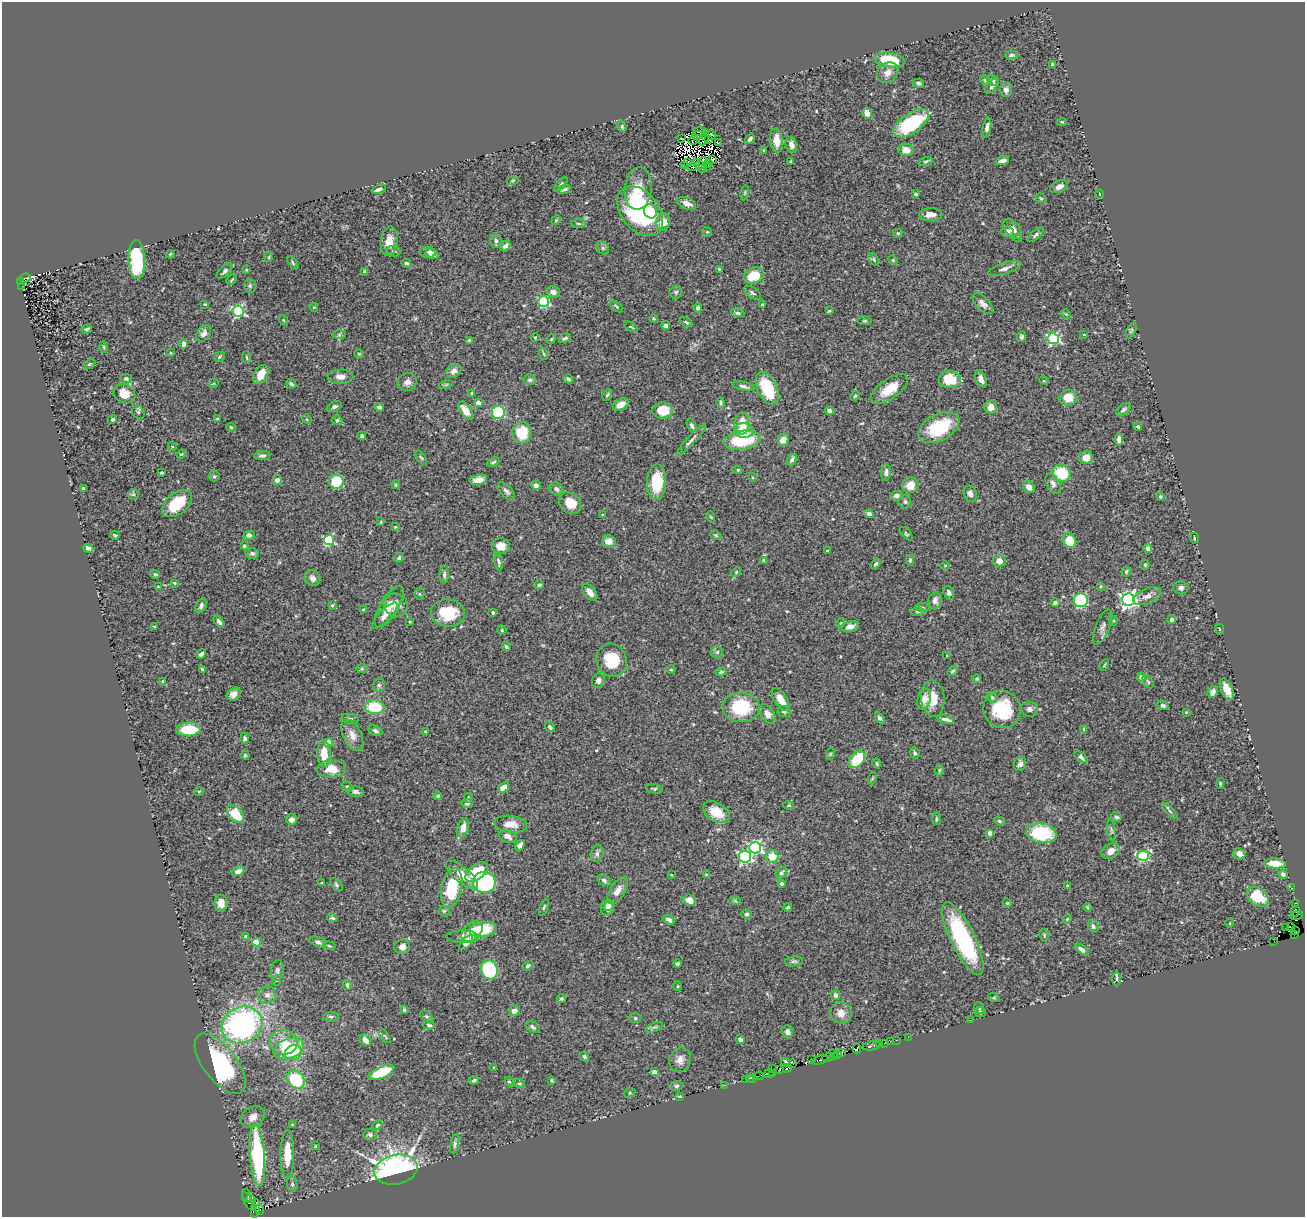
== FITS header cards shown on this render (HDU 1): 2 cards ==
NAXIS1  =                 1303
NAXIS2  =                 1215

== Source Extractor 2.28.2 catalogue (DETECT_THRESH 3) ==
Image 1303 x 1215 px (HDU 1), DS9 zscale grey, 1 PNG px = 1 image px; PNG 1307 x 1219 px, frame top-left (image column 1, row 1215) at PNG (2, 2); each listed source drawn as its Kron ellipse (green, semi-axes under 4 px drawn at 4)
Background 0.712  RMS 0.024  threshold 0.0733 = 3 sigma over >= 5 px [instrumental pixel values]
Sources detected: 537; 15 with non-positive FLUX_AUTO (blend fragments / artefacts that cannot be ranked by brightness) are neither listed nor drawn; of the other 522, the 500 brightest by FLUX_AUTO listed and drawn (22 fainter detections omitted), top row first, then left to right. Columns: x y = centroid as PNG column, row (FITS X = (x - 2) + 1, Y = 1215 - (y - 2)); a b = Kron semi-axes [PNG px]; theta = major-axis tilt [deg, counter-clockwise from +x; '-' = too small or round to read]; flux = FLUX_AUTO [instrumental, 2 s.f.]
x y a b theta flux
1012 55 7 4 0 3.2
889 60 15 7 -9 67
1052 65 4 3 - 5.9
887 73 11 9 44 11
985 80 5 4 - 2.1
993 80 6 5 - 3.1
918 83 5 4 - 3.8
992 86 9 4 49 5.4
1006 90 7 6 - 6.6
867 113 5 4 - 13
1062 122 5 4 - 2.2
911 123 20 10 35 120
622 126 6 4 -72 2.4
987 128 10 4 80 7.3
700 132 7 2 -4 3.5
697 135 5 2 - 3.3
711 135 5 2 - 4
704 138 7 3 64 1.8
681 139 4 3 - 9.1
750 139 5 3 - 5.1
693 140 5 2 - 1.4
708 140 4 3 - 8
776 140 12 6 -84 17
718 142 3 2 - 2.3
791 145 8 5 -71 10
764 150 4 3 - 1.3
906 150 8 6 -10 13
712 159 4 3 - 2.8
791 161 3 3 - 2
926 161 7 4 14 2.6
1002 161 7 4 15 8.3
687 162 4 3 - 3.1
703 162 5 2 - 2
697 163 4 2 - 1.6
709 164 2 2 - 2.2
685 165 3 2 - 11
700 165 4 2 - 2.3
692 167 5 4 - 8.9
708 167 3 2 - 6.3
703 168 3 2 - 3.6
513 180 6 4 19 2
561 184 9 4 48 3.4
1059 187 9 5 24 8.5
379 189 7 3 21 4.5
564 189 7 3 19 3.8
638 189 21 13 85 34
745 193 8 3 81 1.9
915 194 3 3 - 2.3
1100 194 4 3 - 1.4
1041 198 6 4 -23 2.5
686 203 10 5 -22 11
640 211 28 19 -51 220
650 211 7 6 - 22
931 215 11 6 1 12
556 220 5 4 - 1.7
663 222 9 7 71 21
578 224 7 3 -1 2.7
1012 229 11 7 -48 11
707 232 5 4 - 1.8
1007 232 6 5 - 4.9
898 233 5 4 - 2.2
1036 235 10 4 42 4.1
1018 237 4 3 - 1.8
389 241 15 8 82 18
496 241 7 5 89 5.1
505 246 6 4 47 6.1
603 248 7 5 -46 3.4
393 251 7 5 -12 3.2
428 253 8 5 -1 9.2
170 254 4 3 - 2
432 254 7 4 -35 7.3
269 257 5 3 - 1.5
137 259 19 8 -87 120
874 260 7 4 -54 2.5
893 260 5 4 - 1.8
293 263 7 3 -55 2.4
406 263 5 4 - 3.1
1004 269 17 5 18 7.4
246 270 3 2 - 1.6
719 270 4 3 - 3.4
225 271 10 5 43 4.2
365 272 4 4 - 11
754 275 10 8 23 34
25 278 6 3 18 240
231 280 6 2 46 1.8
20 281 4 2 - 67
22 286 2 2 - 36
250 286 7 6 - 3.8
553 292 7 5 -14 7.9
676 292 6 6 - 4
752 293 9 5 -36 4.2
544 302 5 5 - 180
205 304 3 2 - 1.3
983 304 13 6 -45 8.6
762 305 3 3 - 2
616 306 7 3 -39 2
314 307 4 3 - 1.4
698 308 4 4 - 5.9
238 311 5 5 - 220
829 311 3 2 - 1.6
738 313 7 4 -8 3.3
1066 314 5 3 - 1.6
653 318 4 4 - 2
283 320 5 3 - 1.4
864 321 7 3 1 2.3
686 322 6 4 -27 2.5
666 325 4 3 - 5.7
631 327 7 3 -30 1.9
87 329 5 4 - 3.2
1131 331 8 4 63 2.9
204 333 9 6 54 7.4
339 335 7 4 1 2.8
1084 335 4 2 - 1.3
1022 337 5 4 - 3.9
535 338 4 4 - 1.7
565 338 6 3 26 3.1
551 339 5 4 - 1.9
1053 339 5 5 - 210
469 340 4 3 - 3.9
183 344 5 3 - 5.7
104 347 6 4 -88 1.8
170 353 4 3 - 1.5
359 354 5 4 - 1.8
544 354 6 4 -70 2.2
220 357 6 3 45 2.3
247 357 6 3 -88 2.1
89 364 6 4 26 2.1
454 371 8 6 37 7.3
261 374 10 6 59 24
341 377 13 7 1 9.8
126 379 6 5 - 3.4
568 379 5 4 - 3.5
950 379 11 8 -7 44
981 379 8 5 -65 11
530 380 6 5 - 3.5
1044 381 5 3 - 1.4
407 382 10 8 22 9
213 384 5 3 - 1.4
291 384 5 4 - 3.4
446 384 7 4 19 2.2
743 386 11 4 -12 5.2
767 388 17 9 -65 71
889 389 22 10 35 35
472 393 3 3 - 2
124 394 11 9 -26 28
607 395 6 4 58 2.4
855 396 5 4 - 2.3
1068 398 8 8 - 23
478 403 4 4 - 16
721 403 5 3 - 2.2
621 404 8 5 31 14
334 407 8 5 26 3.8
379 407 5 4 - 4.8
991 407 6 6 - 16
1123 410 8 5 38 4.8
465 411 10 5 -54 21
662 411 10 8 -3 35
829 411 4 4 - 8.5
138 412 7 5 -56 3.1
498 412 7 6 - 100
112 419 4 4 - 2.9
217 419 4 3 - 1.6
307 419 5 4 - 2.3
337 420 5 4 - 2.9
742 424 11 7 86 30
692 426 7 4 -63 3.6
231 427 4 4 - 2.5
1138 427 4 3 - 3.3
939 428 22 13 28 80
744 431 9 7 -9 13
522 433 10 9 - 46
362 436 4 3 - 7.2
1119 439 6 4 -88 7.6
691 440 21 4 47 7.1
742 440 18 9 9 93
783 440 6 5 - 16
172 446 4 3 - 1.6
181 454 5 4 - 2
262 455 8 4 4 4.3
421 458 8 4 -55 2.3
1086 458 7 6 - 18
792 460 6 4 55 5.3
493 462 6 3 25 2.3
738 470 4 3 - 3
886 472 8 5 84 5.6
162 473 3 3 - 2.5
1061 473 9 8 - 54
214 476 5 5 - 2.8
752 477 4 3 - 1.3
277 480 5 4 - 6.4
478 480 9 5 10 13
336 482 7 7 - 89
656 482 18 9 88 59
1053 484 11 6 -64 6.3
396 485 4 4 - 2.5
536 485 5 4 - 5.2
910 485 8 7 - 21
1029 487 6 5 - 12
84 488 4 3 - 3.5
556 489 7 5 -41 5.5
506 491 11 5 -45 5.2
133 494 5 5 - 2.7
970 494 8 6 -71 6.5
896 496 6 5 - 6.8
1160 496 3 3 - 2.6
905 502 7 6 - 3.4
570 503 12 9 -40 30
177 504 17 10 39 58
869 514 5 4 - 6.2
603 515 4 3 - 1.4
711 517 6 3 -70 1.7
381 522 3 3 - 1.8
395 527 4 3 - 1.3
906 534 8 4 -46 2.6
115 535 4 3 - 2.7
249 535 5 4 - 6
716 535 6 4 -20 2.2
1194 538 5 2 - 2.3
329 540 5 5 - 150
609 541 7 6 - 12
1069 541 8 6 -58 36
244 546 3 3 - 3.4
501 546 9 8 - 16
88 548 5 4 - 5.6
1148 548 4 4 - 5.7
827 551 3 3 - 1.6
252 553 7 5 2 4
399 558 5 4 - 2.5
764 560 4 3 - 4
910 560 5 4 - 2.4
999 561 6 6 - 11
499 562 8 3 -83 3.2
876 564 6 3 55 3.3
945 565 5 3 - 1.5
1145 565 5 4 - 2.3
736 572 5 4 - 2.2
1126 572 5 4 - 2.6
155 574 5 4 - 3.2
444 575 9 4 87 3.6
313 578 8 7 - 8.3
174 583 3 3 - 2.4
539 585 4 4 - 3.9
1101 586 4 3 - 1.8
158 587 4 4 - 1.5
1181 588 7 6 - 5.6
590 592 10 5 -51 11
949 593 7 5 -68 4.7
419 594 5 5 - 2
1147 596 15 7 22 11
935 600 8 6 74 8.6
1081 600 7 7 - 170
1129 600 6 6 - 700
1055 603 4 4 - 3.7
332 605 4 3 - 2.3
396 605 12 11 - 17
201 606 8 5 63 5.6
389 607 24 9 59 19
923 608 7 4 -6 2.9
363 609 4 3 - 2
493 612 3 3 - 5.4
917 612 7 3 -1 2.3
448 613 17 13 -6 61
385 615 17 6 45 8.3
1171 620 5 4 - 3.7
1113 621 5 4 - 2.1
219 622 7 4 -54 5.2
410 622 3 2 - 1.4
840 623 5 3 - 1.3
155 626 3 3 - 1.7
850 627 8 5 15 8.5
1103 627 19 7 67 8.8
1220 629 5 3 - 1.7
502 630 5 4 - 1.9
506 646 4 3 - 2.7
717 652 6 5 - 3.9
201 654 5 3 - 5.9
947 656 3 2 - 1.4
612 660 17 15 -62 53
1104 665 6 2 60 1.7
202 669 4 3 - 2.4
362 669 6 4 0 1.8
671 670 5 3 - 1.7
952 671 5 4 - 3.1
721 672 5 4 - 3.4
1141 677 5 4 - 15
977 679 4 3 - 1.8
162 681 4 4 - 1.4
598 681 7 6 - 7
1148 682 7 4 -54 2.9
379 685 7 6 - 3.5
1227 689 11 5 -66 17
1213 692 6 5 - 5.8
234 694 7 6 - 9.5
992 697 6 4 -62 2.5
933 698 18 12 -86 31
781 699 13 6 -57 19
924 699 11 6 75 13
1163 705 6 4 -14 3.6
374 707 10 7 -6 61
741 707 18 15 -1 84
1002 709 19 18 - 80
1029 709 8 7 - 6
784 711 6 5 - 3.5
1186 712 4 4 - 1.3
767 714 10 6 -58 11
880 718 6 4 -50 3.4
350 719 9 5 -12 3.2
946 719 8 3 -13 7.6
550 727 5 4 - 3.6
188 729 12 7 1 58
1084 729 4 4 - 3
375 731 7 5 -23 4.9
425 732 3 3 - 2
352 735 17 9 -64 15
245 738 5 4 - 3.8
328 743 4 4 - 38
915 753 5 4 - 3.1
324 754 13 6 -89 27
830 754 6 4 71 1.9
245 755 4 4 - 2.6
1081 757 8 4 -38 4.8
857 759 10 6 49 56
877 763 5 4 - 2.1
1020 764 7 6 - 5.9
332 769 14 9 1 25
939 770 5 4 - 1.9
873 778 6 4 70 1.9
1220 783 5 4 - 1.8
347 787 5 4 - 2.8
503 787 6 4 37 13
654 789 8 4 -10 2.8
199 791 5 3 - 1.4
356 792 8 5 -13 5.2
438 796 4 4 - 2.3
468 798 5 3 - 2.2
467 803 5 4 - 3.9
789 805 5 4 - 2.4
1170 811 9 4 -46 3.3
716 812 14 9 -30 30
235 814 10 6 -44 48
1116 817 5 5 - 3.6
936 819 6 3 -83 1.8
291 820 5 5 - 8.9
999 821 5 4 - 2.9
511 824 16 8 -6 20
463 828 10 5 75 12
1111 830 11 4 -85 3.7
990 833 4 4 - 12
1041 833 15 10 -9 100
508 836 9 6 -21 10
520 845 5 4 - 8
755 848 6 5 - 300
1111 851 10 7 34 15
597 854 8 6 75 5.2
1239 854 6 5 - 9.5
745 856 6 6 - 270
1143 856 6 5 - 130
772 857 7 6 - 29
1275 863 11 5 -4 33
238 871 6 4 21 9
477 872 13 7 38 46
781 873 6 5 - 3.9
1283 874 5 4 - 5.5
462 875 20 7 -40 28
671 875 3 2 - 1.3
706 875 4 4 - 1.9
604 880 7 5 -34 4.1
484 882 11 10 - 170
321 883 4 4 - 1.5
781 883 4 4 - 5.1
336 885 8 4 -46 3
1068 886 4 3 - 1.9
452 888 20 10 79 87
1291 888 3 3 - 12
617 891 15 7 58 13
1258 897 12 8 -39 62
689 900 6 5 - 18
735 901 6 4 -3 2.1
221 903 8 6 -85 12
1007 903 5 3 - 1.7
1296 903 2 2 - 5.5
608 905 6 5 - 6.1
544 907 9 3 70 2.3
788 907 4 3 - 2.6
1087 907 4 3 - 1.7
607 909 7 6 - 7.5
444 911 5 5 - 2.8
1295 911 5 2 - 2.7
746 914 6 4 -7 3.2
1297 916 6 4 19 35
332 918 5 4 - 3.8
1067 919 4 3 - 1.4
669 920 6 4 -34 5.2
1230 923 5 3 - 1.3
1093 926 7 5 -64 3.5
1286 927 2 2 - 1.9
1290 927 3 3 - 12
483 929 13 7 8 68
1295 930 3 2 - 5.6
472 932 12 8 44 18
1294 934 2 2 - 63
1044 935 6 4 -79 2.5
246 936 4 3 - 4
463 937 16 6 0 11
963 939 40 12 -64 190
1274 941 2 2 - 12
257 942 4 4 - 45
318 942 8 4 -21 5.5
466 943 9 5 47 11
329 946 6 3 -9 1.9
402 947 8 7 - 8.5
1081 949 8 4 -36 6.8
794 961 9 5 5 3.3
677 964 4 3 - 3.9
528 966 6 4 33 2.7
277 970 10 6 84 5.3
489 970 10 8 -65 130
1117 979 7 3 -90 2.2
277 980 5 3 - 1.9
347 985 5 4 - 3.6
678 986 5 3 - 1.7
267 995 9 8 - 8
836 995 5 4 - 6.1
561 998 5 4 - 2.7
994 998 6 4 -17 2
979 1008 6 4 -76 3
404 1010 3 3 - 3
514 1011 5 5 - 8.2
980 1012 6 5 - 2.6
841 1013 11 10 - 15
426 1016 7 4 -44 2.4
331 1017 8 4 3 3.2
635 1018 6 5 - 2.5
970 1020 2 2 - 28
242 1025 21 18 26 440
429 1025 6 3 -15 2.6
533 1027 8 5 -33 4.1
654 1027 9 4 22 4
787 1032 6 5 - 6
385 1036 8 3 -56 1.8
908 1037 2 2 - 8.6
740 1039 5 4 - 5.8
365 1040 6 4 -46 16
896 1040 3 2 - 17
890 1041 2 2 - 13
284 1042 13 12 - 29
884 1043 2 2 - 22
880 1044 3 2 - 21
872 1046 9 3 10 16
289 1049 16 10 19 78
857 1049 4 2 - 19
293 1053 8 7 - 45
833 1053 3 2 - 5.5
842 1053 4 2 - 14
838 1055 3 2 - 24
584 1056 5 4 - 2.6
834 1056 4 2 - 5.4
828 1057 6 3 20 43
812 1059 3 2 - 22
680 1060 12 10 68 11
820 1060 8 3 21 63
786 1062 4 3 - 3
220 1064 36 16 -53 200
793 1064 3 2 - 3.2
494 1067 4 2 - 1.3
787 1068 4 3 - 54
773 1069 3 2 - 14
780 1070 3 2 - 9.3
381 1072 14 6 24 73
654 1072 4 4 - 11
769 1073 5 3 - 15
772 1073 2 2 - 1.7
759 1076 5 2 - 6.8
753 1078 3 2 - 5.4
746 1079 3 2 - 9.7
749 1079 3 2 - 2
296 1080 10 8 -47 87
474 1080 5 4 - 3.3
552 1080 4 3 - 1.8
509 1081 5 4 - 2.5
519 1083 6 3 -19 2.1
724 1085 3 2 - 3.7
676 1086 7 4 11 3.5
630 1093 6 4 23 2.3
680 1097 4 3 - 2.8
253 1117 13 10 37 13
292 1125 4 3 - 1.7
377 1125 5 4 - 2.8
370 1134 6 6 - 4
455 1144 10 4 79 3.7
315 1146 3 3 - 1.4
287 1154 24 7 89 34
257 1155 31 7 -85 200
396 1170 22 14 13 720
292 1184 8 5 -81 3.5
247 1195 6 3 -72 49
251 1198 4 3 - 25
248 1202 10 4 -61 99
255 1208 9 4 82 49
260 1210 5 3 - 14
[22 fainter detections neither listed nor drawn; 15 non-positive-flux detections neither listed nor drawn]